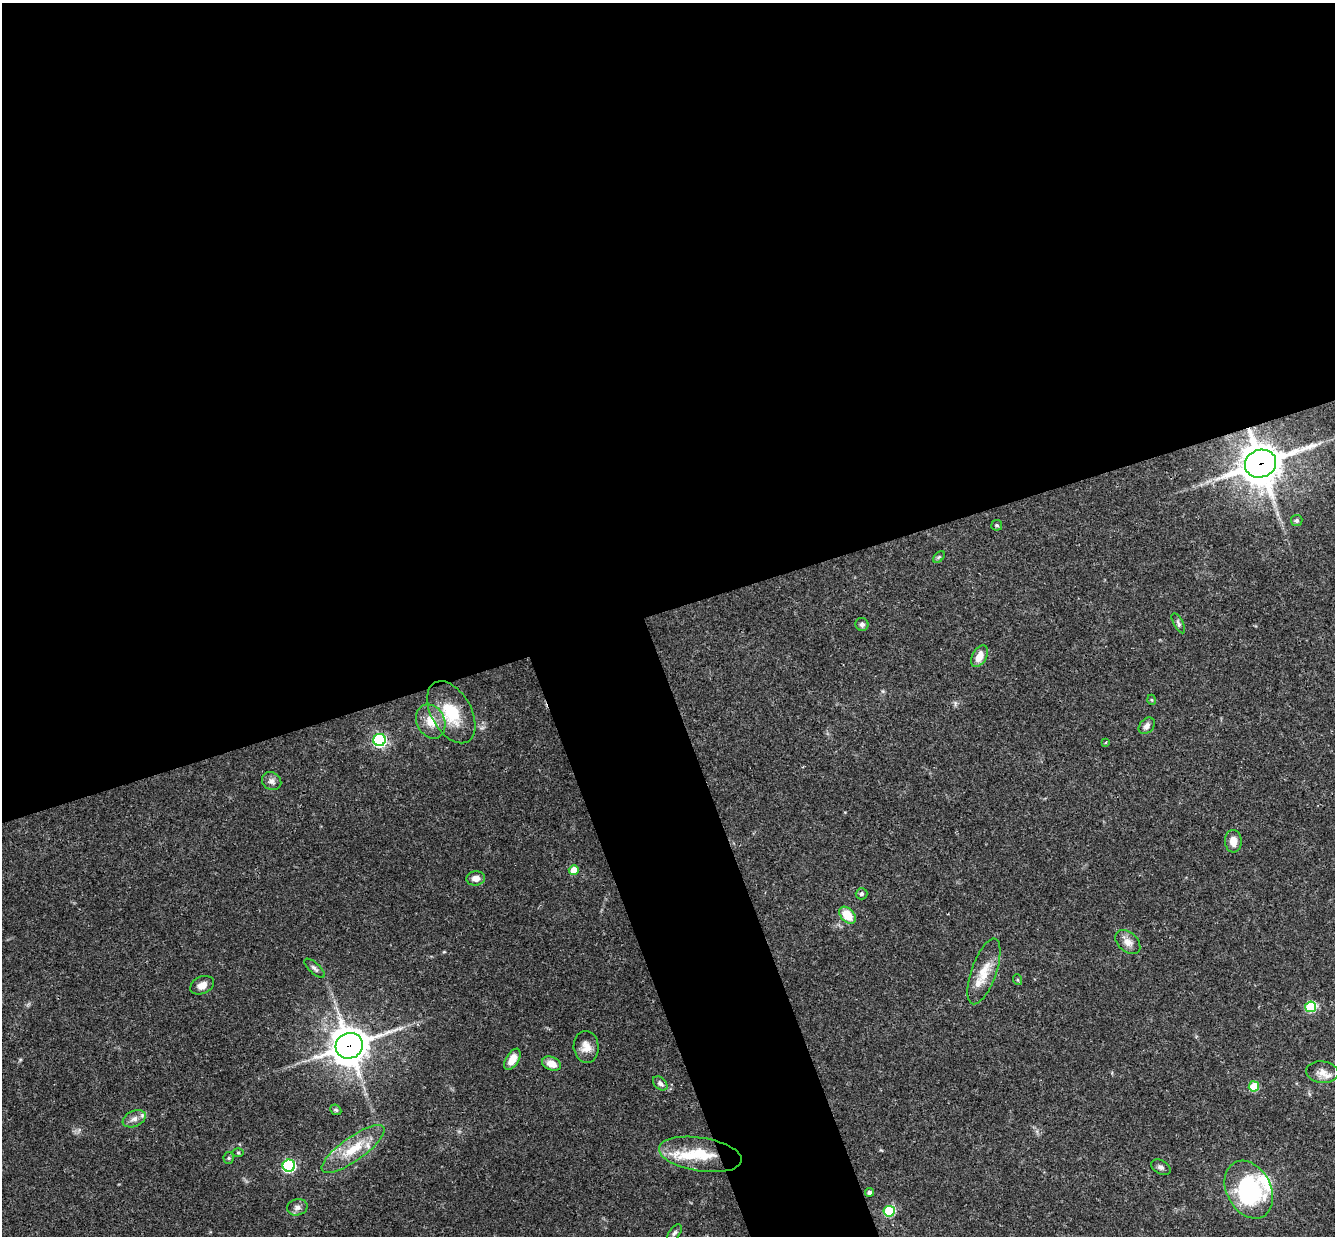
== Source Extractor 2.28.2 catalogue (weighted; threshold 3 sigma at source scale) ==
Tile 2 of 4 x 4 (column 2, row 1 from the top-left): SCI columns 1393-2725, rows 3997-5230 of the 5448 x 5402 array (HDU 1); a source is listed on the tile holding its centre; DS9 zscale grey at full resolution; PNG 1337 x 1238 px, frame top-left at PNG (2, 3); each listed source drawn as its Kron ellipse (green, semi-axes under 4 px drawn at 4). Shown black and unused: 54% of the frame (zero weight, under 3 of 4 exposures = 6% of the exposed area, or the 3 px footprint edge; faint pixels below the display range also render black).
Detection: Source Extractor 2.28.2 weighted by HDU 2 'WHT'; one run over the whole footprint, this tile lists its part. Background 0.0769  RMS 0.0033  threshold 0.0149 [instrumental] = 3 sigma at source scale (4.5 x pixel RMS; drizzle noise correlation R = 1.50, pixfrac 1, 0.05/0.05 arcsec/px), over >= 5 px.
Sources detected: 51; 1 inside a brighter object's white glare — neither listed nor drawn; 5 inside a brighter listed object's ellipse — not listed separately; the other 45 listed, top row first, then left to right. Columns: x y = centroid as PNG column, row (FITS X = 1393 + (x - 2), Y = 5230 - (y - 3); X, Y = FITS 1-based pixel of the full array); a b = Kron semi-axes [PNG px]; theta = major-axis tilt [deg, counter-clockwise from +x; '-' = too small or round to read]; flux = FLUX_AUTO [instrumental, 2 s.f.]
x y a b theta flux
1260 464 16 14 21 880
1297 521 6 5 - 0.74
997 525 5 5 - 0.67
939 557 7 4 44 0.52
1178 623 11 4 -61 0.83
862 624 7 6 - 0.97
980 656 12 7 61 3.7
1152 700 5 3 - 0.31
451 712 34 20 -60 13
431 721 18 14 -64 5.3
1147 726 9 6 47 1.4
380 740 6 6 - 68
1106 742 3 2 - 0.33
272 781 10 8 -34 1.5
1233 841 11 8 -87 2.9
574 870 5 5 - 5.2
476 878 9 7 8 2.2
862 894 6 5 - 0.74
847 915 10 6 -47 7.5
1128 942 14 9 -43 2.6
314 968 13 5 -42 1.1
984 971 34 12 70 7.2
1018 980 5 3 - 0.34
202 985 12 8 25 2.5
1311 1007 5 5 - 22
349 1046 14 12 23 680
586 1047 16 12 -84 3.4
512 1059 12 6 59 3.8
551 1064 10 6 -22 3.7
1322 1072 16 11 -7 2.9
660 1083 8 5 -42 1.1
1254 1086 5 5 - 14
336 1110 6 4 -43 0.5
134 1119 12 7 24 2
353 1149 38 12 36 10
238 1153 5 3 - 0.35
700 1154 42 17 -9 14
229 1158 5 5 - 0.53
289 1166 6 6 - 56
1161 1167 10 6 -29 1.1
1249 1190 30 22 -62 33
869 1192 4 4 - 1
297 1207 10 8 13 1.5
889 1211 5 5 - 24
674 1233 10 5 53 0.84
Overlapping masked pixels (flux is a lower limit): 2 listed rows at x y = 1260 464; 349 1046